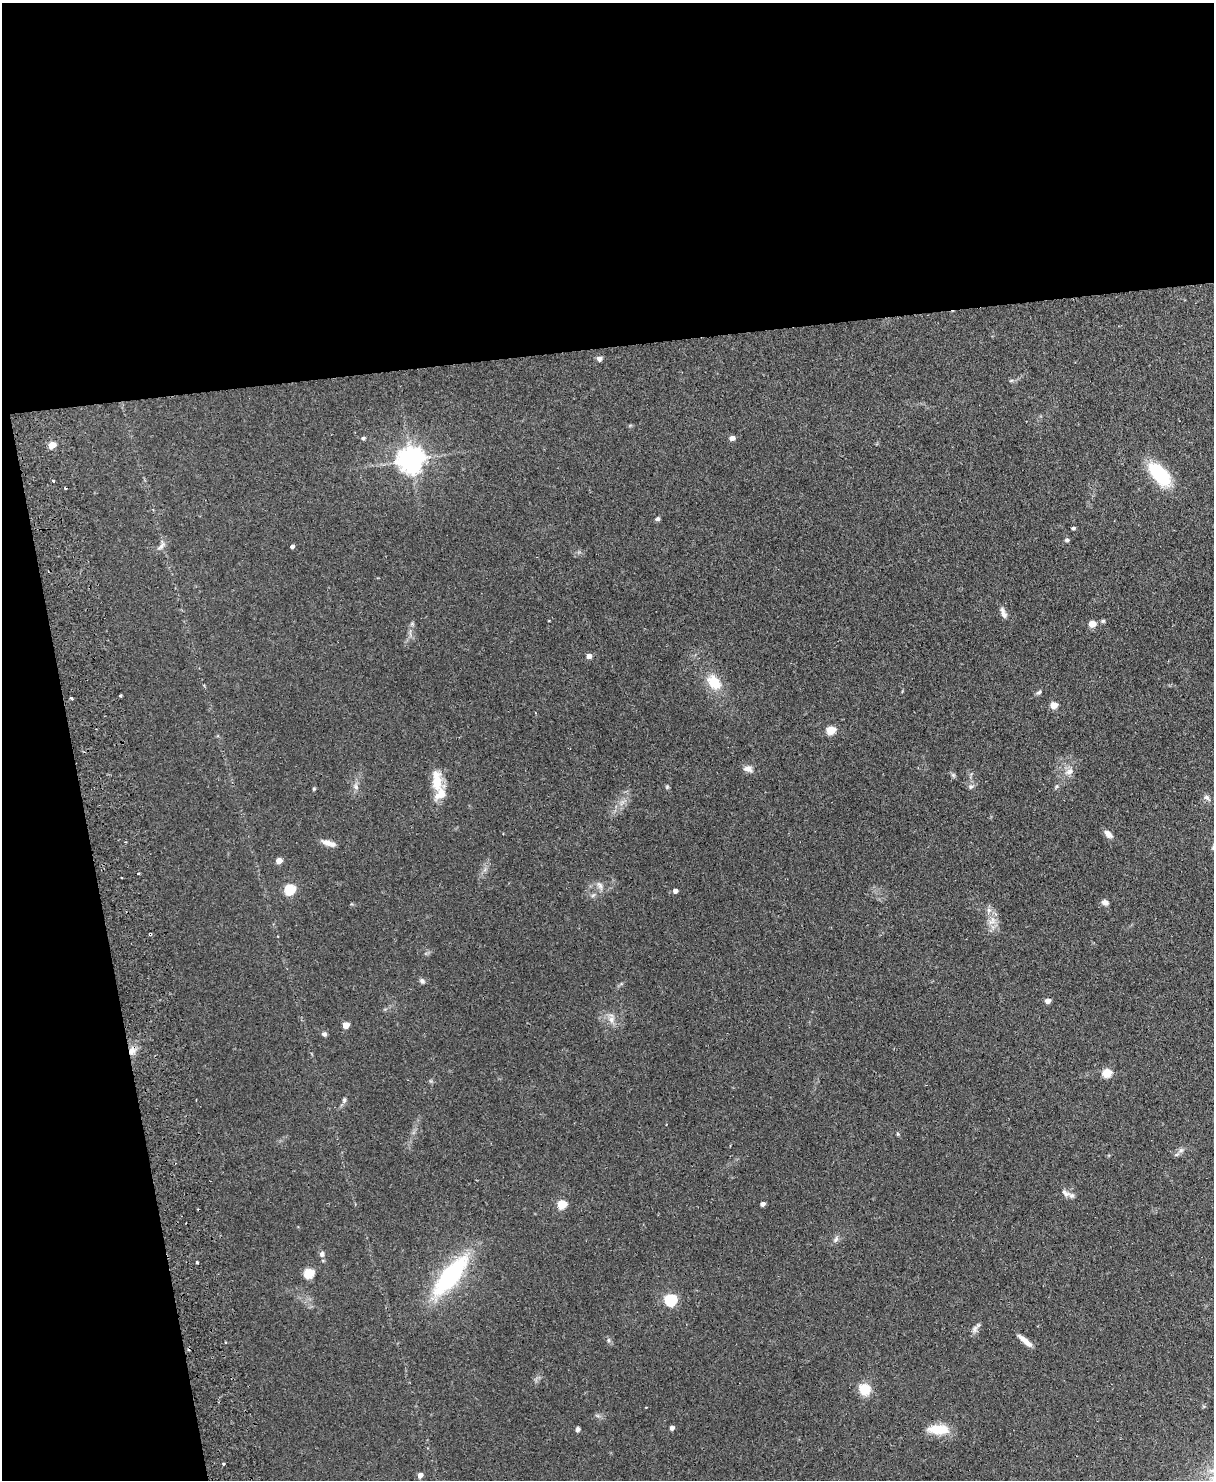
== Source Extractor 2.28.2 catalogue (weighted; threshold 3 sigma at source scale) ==
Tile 1 of 4 x 3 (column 1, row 1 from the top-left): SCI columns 58-1269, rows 3110-4587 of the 4965 x 4852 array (HDU 1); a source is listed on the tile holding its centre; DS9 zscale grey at full resolution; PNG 1216 x 1482 px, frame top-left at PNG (2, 3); no overlay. Shown black and unused: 30% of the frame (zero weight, under 2 of 3 exposures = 3% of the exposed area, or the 3 px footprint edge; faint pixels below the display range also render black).
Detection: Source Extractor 2.28.2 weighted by HDU 2 'WHT'; one run over the whole footprint, this tile lists its part. Background 0.144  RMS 0.0069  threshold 0.0309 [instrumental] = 3 sigma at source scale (4.5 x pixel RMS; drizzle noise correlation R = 1.50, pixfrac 1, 0.05/0.05 arcsec/px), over >= 5 px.
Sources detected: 73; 1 cosmic-ray / hot-pixel residue — not listed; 1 inside a brighter listed object's ellipse — not listed separately; the other 71 listed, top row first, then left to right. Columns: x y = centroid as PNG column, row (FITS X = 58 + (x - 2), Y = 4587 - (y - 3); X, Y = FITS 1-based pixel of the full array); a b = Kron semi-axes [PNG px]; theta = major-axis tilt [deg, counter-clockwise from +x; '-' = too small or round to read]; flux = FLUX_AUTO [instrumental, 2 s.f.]
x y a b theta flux
599 359 6 6 - 2.1
363 438 5 4 - 1.1
732 438 5 4 - 3.8
52 445 5 4 - 11
410 459 8 8 - 710
1160 474 26 13 -48 37
53 481 3 3 - 1.6
658 519 6 5 - 1.2
1073 528 5 3 - 1
1067 540 5 5 - 1.5
161 546 17 6 59 2.8
292 546 4 3 - 1.6
1003 613 15 6 -69 3
1092 624 5 5 - 11
589 656 5 4 - 3.9
714 682 19 13 -42 14
1039 692 8 5 21 1.2
121 696 3 3 - 1.1
72 698 3 2 - 1.1
1054 705 5 5 - 13
831 730 5 5 - 24
748 769 12 7 -14 3.5
1069 771 11 8 27 3.7
953 775 5 5 - 1
437 780 32 13 -85 14
971 786 7 7 - 1.7
1056 786 6 4 88 0.96
356 787 8 5 -65 1.9
314 789 5 4 - 0.65
1207 797 8 6 -38 2
1108 834 10 6 -43 4.2
327 843 15 7 -23 4.5
279 860 5 4 - 6.3
138 874 3 3 - 0.95
122 877 3 2 - 0.62
600 885 12 5 -51 2.4
290 889 6 5 - 47
675 891 5 4 - 2.6
1105 903 8 6 -17 2.9
989 910 7 5 -45 1.8
150 934 4 3 - 0.91
422 981 7 6 - 1.6
1048 1001 4 4 - 5.6
611 1019 9 8 - 3.6
346 1025 5 4 - 7.9
324 1034 6 4 -17 1.6
132 1050 10 8 58 4.7
1107 1073 5 5 - 27
344 1100 6 5 - 1.2
898 1134 6 3 -71 0.71
1181 1150 7 6 - 1.6
1065 1193 14 7 -34 3.3
562 1204 5 5 - 26
763 1204 4 4 - 2.1
198 1209 2 2 - 0.48
836 1239 9 5 63 1.9
322 1254 8 6 88 2.1
197 1262 3 3 - 1.2
309 1273 6 5 - 35
450 1276 42 15 50 86
671 1300 6 5 - 81
975 1329 12 5 73 2.3
608 1340 6 4 -89 1.1
1025 1341 19 5 -40 4.9
865 1389 11 11 - 12
646 1407 3 2 - 0.46
672 1428 5 5 - 1.7
578 1429 5 5 - 1.6
938 1429 25 10 -1 14
223 1464 3 2 - 0.87
420 1475 5 4 - 4
Overlapping masked pixels (flux is a lower limit): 2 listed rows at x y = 150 934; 132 1050
Unlisted compact peaks at least as high as the median listed source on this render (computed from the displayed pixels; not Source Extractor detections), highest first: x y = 667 787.